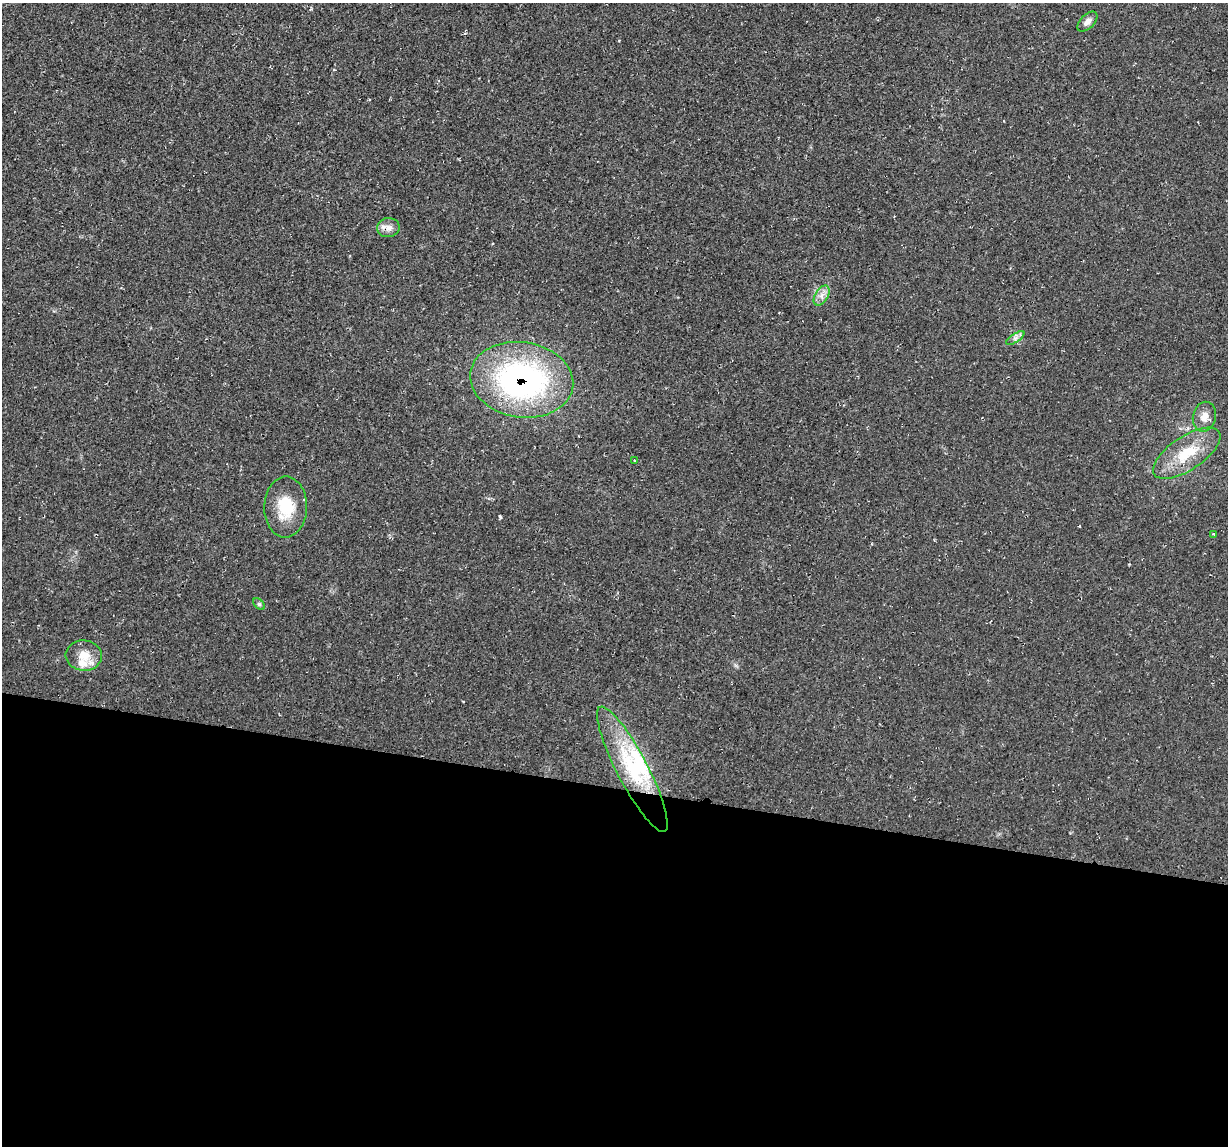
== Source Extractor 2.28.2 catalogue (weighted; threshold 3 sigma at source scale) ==
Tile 14 of 4 x 4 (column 2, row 4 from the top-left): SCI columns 1227-2452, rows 117-1260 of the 4905 x 4926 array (HDU 1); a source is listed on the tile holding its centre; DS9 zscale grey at full resolution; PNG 1230 x 1148 px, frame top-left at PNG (2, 3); each listed source drawn as its Kron ellipse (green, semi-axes under 4 px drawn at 4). Shown black and unused: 31% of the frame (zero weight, under 2 of 3 exposures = <1% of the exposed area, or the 3 px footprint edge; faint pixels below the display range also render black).
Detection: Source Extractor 2.28.2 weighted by HDU 2 'WHT'; one run over the whole footprint, this tile lists its part. Background 0.0197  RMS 0.006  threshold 0.0268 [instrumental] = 3 sigma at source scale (4.5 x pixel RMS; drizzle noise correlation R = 1.50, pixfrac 1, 0.05/0.05 arcsec/px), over >= 5 px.
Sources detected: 16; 3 inside a brighter listed object's ellipse — not listed separately; the other 13 listed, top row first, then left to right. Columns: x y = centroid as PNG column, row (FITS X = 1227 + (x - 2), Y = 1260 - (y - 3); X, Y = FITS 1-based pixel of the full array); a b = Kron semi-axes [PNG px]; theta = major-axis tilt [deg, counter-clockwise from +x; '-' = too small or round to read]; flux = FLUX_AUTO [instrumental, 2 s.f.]
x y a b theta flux
1087 21 12 7 45 3.2
388 228 11 9 10 3.8
822 296 11 6 59 3.3
1015 338 10 4 33 1.9
522 380 52 37 -9 160
1204 417 15 11 77 5.3
1187 453 39 17 34 23
634 461 4 2 - 0.52
286 507 30 21 89 21
1214 534 3 3 - 0.73
259 604 7 4 -44 0.97
84 655 18 15 -6 9.1
632 769 70 15 -62 47
Overlapping masked pixels (flux is a lower limit): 1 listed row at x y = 522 380
Unlisted compact peaks at least as high as the median listed source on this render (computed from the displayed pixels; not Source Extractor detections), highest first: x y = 500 517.